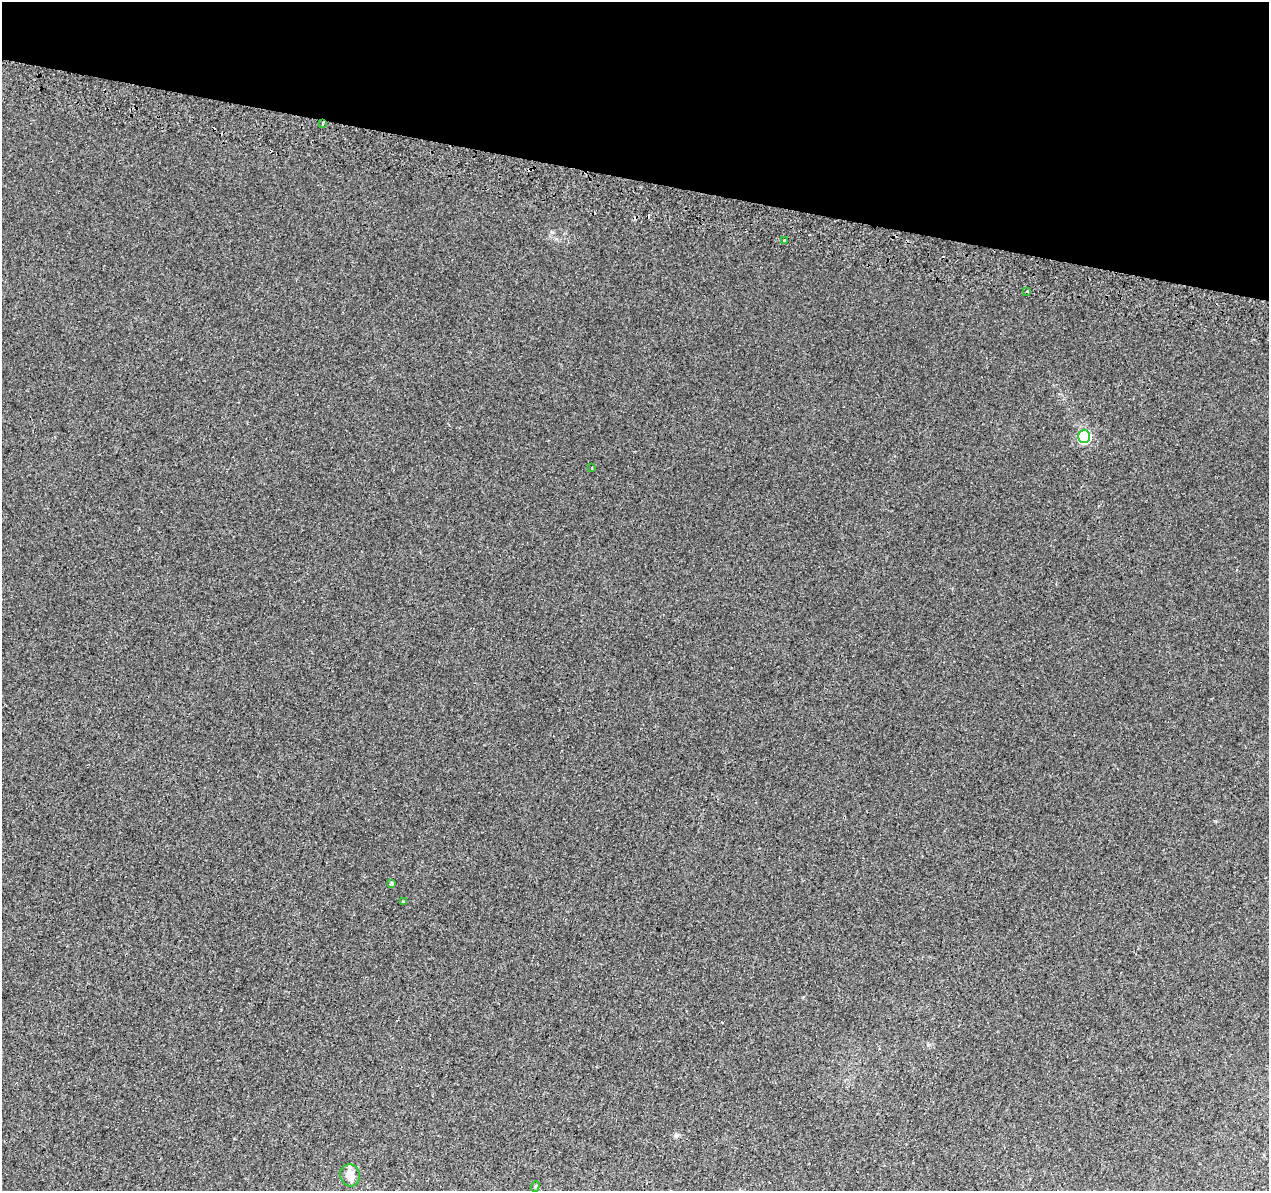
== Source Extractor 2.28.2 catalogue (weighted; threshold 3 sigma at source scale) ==
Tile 2 of 4 x 4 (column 2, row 1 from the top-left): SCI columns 1284-2550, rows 3892-5080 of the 5092 x 5344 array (HDU 1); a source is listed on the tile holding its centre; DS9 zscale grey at full resolution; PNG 1271 x 1193 px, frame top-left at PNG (2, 2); each listed source drawn as its Kron ellipse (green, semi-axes under 4 px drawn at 4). Shown black and unused: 15% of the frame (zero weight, under 2 of 3 exposures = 2% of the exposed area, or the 3 px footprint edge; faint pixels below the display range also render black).
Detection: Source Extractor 2.28.2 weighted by HDU 2 'WHT'; one run over the whole footprint, this tile lists its part. Background 0.00752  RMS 0.0036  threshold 0.0161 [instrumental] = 3 sigma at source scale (4.5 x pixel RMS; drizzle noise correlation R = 1.50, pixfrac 1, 0.0396/0.0396 arcsec/px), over >= 5 px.
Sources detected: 14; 5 cosmic-ray / hot-pixel residue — neither listed nor drawn; the other 9 listed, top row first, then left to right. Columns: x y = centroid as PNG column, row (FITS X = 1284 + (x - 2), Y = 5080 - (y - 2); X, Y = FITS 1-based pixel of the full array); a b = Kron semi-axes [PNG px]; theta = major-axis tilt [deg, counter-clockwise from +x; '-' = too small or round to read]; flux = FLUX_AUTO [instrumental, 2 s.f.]
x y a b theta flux
322 124 4 3 - 2.4
784 241 3 3 - 0.75
1027 292 3 3 - 0.82
1084 437 6 6 - 40
592 468 2 2 - 0.32
391 884 4 3 - 0.75
403 902 3 3 - 0.52
350 1175 11 10 - 4
535 1186 5 4 - 0.43
Overlapping masked pixels (flux is a lower limit): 1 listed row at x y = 322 124